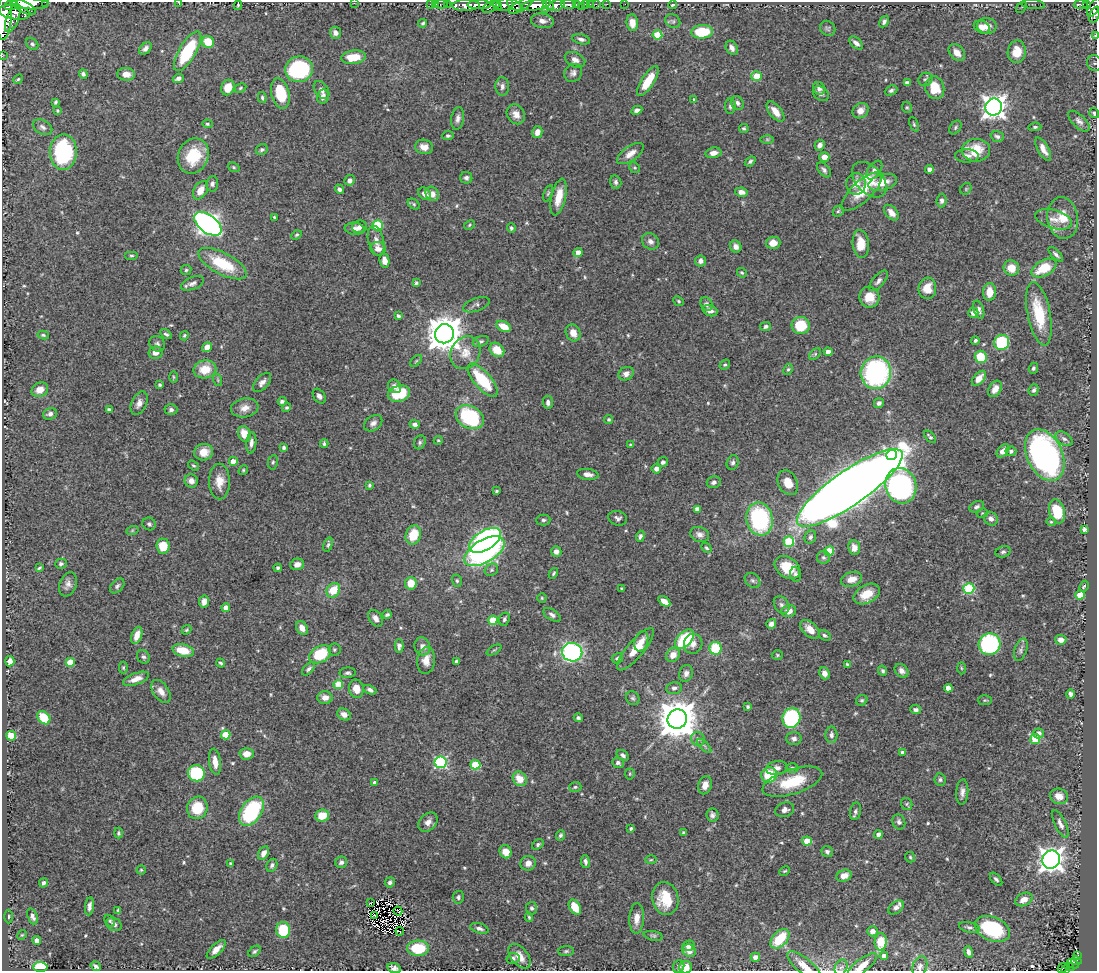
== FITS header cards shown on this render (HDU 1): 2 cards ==
NAXIS1  =                 1095
NAXIS2  =                  969

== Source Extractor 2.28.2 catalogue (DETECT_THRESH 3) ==
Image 1095 x 969 px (HDU 1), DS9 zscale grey, 1 PNG px = 1 image px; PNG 1099 x 973 px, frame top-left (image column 1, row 969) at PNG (2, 2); each listed source drawn as its Kron ellipse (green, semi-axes under 4 px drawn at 4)
Background 0.993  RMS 0.017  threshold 0.0502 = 3 sigma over >= 5 px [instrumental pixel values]
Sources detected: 565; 3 with non-positive FLUX_AUTO (blend fragments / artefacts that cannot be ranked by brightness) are neither listed nor drawn; of the other 562, the 500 brightest by FLUX_AUTO listed and drawn (62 fainter detections omitted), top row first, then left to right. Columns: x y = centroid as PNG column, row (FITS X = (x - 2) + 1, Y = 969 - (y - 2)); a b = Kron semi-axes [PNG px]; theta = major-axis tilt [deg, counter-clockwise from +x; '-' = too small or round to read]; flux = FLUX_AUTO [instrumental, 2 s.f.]
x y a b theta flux
45 2 2 2 - 34
179 3 3 2 - 5.2
354 3 2 2 - 85
30 4 19 5 -2 2800
430 4 2 2 - 10
436 4 2 2 - 13
441 4 6 3 10 29
447 4 3 2 - 29
569 4 7 3 -5 270
576 4 3 3 - 130
586 4 3 3 - 54
590 4 2 2 - 9.7
596 4 2 2 - 12
607 4 2 2 - 8.4
625 4 2 2 - 10
1033 4 12 4 -5 3.6
1081 4 7 3 -1 190
11 5 7 5 17 820
238 5 5 3 - 1.6
466 5 14 5 1 1700
479 5 12 3 1 1200
497 5 5 3 - 170
504 5 9 6 19 700
514 5 8 4 -33 530
522 5 14 5 32 680
534 5 13 5 5 2300
548 5 6 3 -28 600
556 5 8 5 13 1300
673 5 4 3 - 1.6
1087 5 4 4 - 240
581 6 2 2 - 9.5
24 7 13 5 -28 1800
491 7 9 5 25 430
1021 7 6 4 56 2
1094 8 10 5 58 640
545 9 2 2 - 140
15 12 15 7 -10 2300
1095 15 8 4 68 290
4 17 23 7 86 4200
13 18 15 6 69 1100
542 21 11 7 -9 6.1
673 21 8 6 -34 2.7
884 22 6 4 58 3.4
423 23 4 3 - 1.7
632 23 8 5 -83 14
987 26 10 8 -8 7
982 27 8 6 -26 7.1
828 28 8 7 - 2.8
702 32 11 6 4 48
335 33 6 5 - 4.5
657 35 5 4 - 33
1095 36 4 2 - 1.4
581 39 9 5 -12 3.7
208 42 6 6 - 28
856 43 8 5 -43 4.7
32 44 7 5 -45 2.7
732 48 7 5 -60 5.6
145 49 7 5 42 4
188 51 22 8 59 71
1017 52 11 9 80 15
957 53 10 7 -47 8.7
2 56 2 2 - 9
354 57 12 6 6 24
575 60 11 7 -24 6.2
1094 63 8 7 - 3.9
299 69 14 12 15 120
573 73 9 8 - 4.5
83 74 5 4 - 2.9
126 74 9 6 -5 8.8
757 76 5 5 - 27
178 78 5 4 - 4.1
18 79 5 4 - 1.5
925 79 7 6 - 2.8
648 81 17 6 57 22
907 83 4 4 - 5.9
502 86 9 6 -87 4.4
228 88 8 6 67 16
240 88 6 4 29 1.6
819 88 7 5 -45 4.8
935 88 11 9 -75 28
322 90 10 6 -55 5.2
891 90 6 5 - 2.7
280 93 15 9 -76 42
821 94 9 6 -36 3.2
323 97 7 6 - 5.9
262 98 5 4 - 2
694 99 3 3 - 1.3
56 102 4 3 - 1.9
737 103 7 6 - 3.5
730 106 8 5 89 3
907 107 6 4 -68 1.6
994 107 8 8 - 880
637 110 6 4 27 3.7
57 111 3 3 - 1.7
860 111 8 7 - 7.5
775 112 12 6 -52 11
1094 113 5 4 - 2.2
516 114 10 8 -56 8.5
458 118 11 6 81 4.8
1079 121 13 6 -44 4.7
207 124 5 4 - 1.7
914 124 7 4 -66 1.8
43 127 10 6 -28 4.1
955 127 7 5 54 2.3
1035 127 6 4 6 2.2
744 128 4 4 - 1.8
537 132 6 5 - 9.1
448 136 6 4 4 2.2
997 136 7 5 -18 3.1
767 139 6 4 0 1.6
820 145 5 5 - 4.9
424 147 9 7 -11 8.8
1043 149 13 5 -61 8.9
262 150 6 5 - 2.4
976 150 14 11 0 31
63 152 17 13 89 110
713 153 8 5 10 7.1
630 154 15 7 35 9.6
193 156 18 15 65 40
967 156 12 6 -1 5.3
824 157 5 5 - 9.4
750 161 6 4 39 2.3
234 167 6 4 -22 1.6
634 168 6 5 - 1.7
929 169 4 4 - 6.2
824 170 9 5 -50 3.4
874 170 10 6 53 5
466 178 6 6 - 3.5
350 180 5 5 - 5.1
869 180 21 13 -47 21
616 182 7 5 -76 2.8
883 182 15 8 16 18
212 184 8 5 82 3.8
856 184 11 9 87 12
339 189 5 4 - 2.9
966 189 6 5 - 1.6
200 190 10 6 59 13
741 192 6 4 -11 6.1
862 192 26 10 43 27
548 193 8 4 71 1.9
425 194 7 5 -41 7.5
432 194 7 6 - 8.6
559 197 19 7 77 19
942 200 7 5 84 3.5
414 204 7 4 -37 1.8
838 211 6 5 - 1.8
891 213 9 5 -49 8.4
274 217 4 3 - 1.7
1063 218 21 15 -80 23
1054 219 19 9 -16 11
208 224 16 9 -37 590
377 225 5 5 - 71
469 225 6 4 29 1.4
359 227 7 6 - 3.7
511 228 5 4 - 2.1
355 229 10 6 -7 6
297 235 5 4 - 1.9
376 241 15 8 -77 8.1
650 241 9 7 -38 5
773 243 7 6 - 9.2
861 244 14 8 -84 19
736 247 6 5 - 5.8
378 249 7 7 - 7.3
578 252 4 4 - 10
1056 254 9 4 -45 3.1
131 256 7 3 0 1.6
384 260 7 5 -80 8.9
701 261 5 5 - 4.8
223 264 27 10 -28 50
1011 268 8 7 - 16
1044 268 13 7 28 31
186 270 5 5 - 1.7
742 273 5 4 - 1.6
878 281 12 5 49 4.4
192 283 12 6 22 4.9
416 283 3 3 - 1.9
927 288 11 9 83 17
989 292 9 6 88 15
869 297 10 10 - 18
679 301 6 4 -41 1.6
706 304 7 5 -63 3.9
476 305 14 6 20 3.5
979 310 9 5 -73 3.7
710 311 7 5 -20 6.1
973 313 5 5 - 5.2
1039 314 32 11 -78 47
398 316 4 4 - 2.9
801 325 9 8 - 37
504 326 8 5 -27 19
766 326 5 4 - 2.9
573 333 8 7 - 9.3
166 334 6 4 -34 2.5
444 334 10 9 - 2700
43 335 6 4 -10 1.6
184 336 5 4 - 1.6
975 340 4 4 - 2.2
481 341 8 5 20 2.8
1002 342 8 7 - 80
157 344 8 7 - 3.6
207 347 5 4 - 8.7
497 350 8 6 -42 22
828 352 4 4 - 9.1
155 353 7 6 - 7.2
465 353 17 14 58 17
815 354 7 4 46 2.1
981 357 6 6 - 31
416 361 7 4 45 1.9
725 365 5 4 - 1.9
1033 368 5 4 - 2.1
205 369 11 9 10 21
788 369 6 4 61 1.8
876 373 16 15 - 200
626 374 8 6 29 6.5
173 377 6 4 -88 1.3
979 378 9 5 49 12
218 380 6 4 -72 1.5
483 380 20 8 -49 57
262 382 11 6 48 5.7
160 385 4 3 - 1.9
394 386 7 6 - 5.9
995 389 9 6 60 7.4
40 390 8 7 - 11
1034 390 6 5 - 2.3
399 394 11 8 16 43
319 396 8 5 -54 4.6
282 401 4 3 - 2.5
548 402 7 5 -87 4.3
139 403 12 7 65 7
879 403 5 5 - 3.8
245 408 14 9 10 9.4
286 408 5 4 - 1.9
109 410 4 3 - 3.8
171 410 6 5 - 3.1
50 414 7 5 18 4.3
470 417 15 11 -30 110
609 419 4 4 - 1.7
373 423 10 7 37 4.9
415 424 5 4 - 3.9
244 434 8 6 -65 16
930 437 7 4 -45 2.6
1064 439 9 6 -36 3.6
438 440 4 4 - 1.3
420 442 7 5 63 2.5
251 443 11 5 85 4.7
324 444 4 3 - 2
630 445 4 3 - 1.4
284 448 4 4 - 2.2
1003 451 7 5 48 6.9
1011 451 5 5 - 3.4
204 452 9 8 - 14
891 455 5 5 - 200
1045 455 27 17 -65 330
233 461 4 4 - 9.2
273 462 7 5 80 2.1
663 462 5 4 - 2.8
733 463 7 5 69 2.9
193 466 6 4 -36 1.8
656 469 5 5 - 6.9
243 470 5 4 - 1.4
588 474 11 5 -8 5.3
191 481 7 6 - 6.4
219 482 18 10 -89 15
714 482 7 6 - 3.9
788 483 13 9 -62 13
369 485 4 3 - 1.8
901 486 18 15 -74 240
850 488 63 17 35 4000
496 491 3 3 - 1.6
977 507 8 5 25 3.1
697 509 4 4 - 5.7
1057 511 12 8 -74 36
982 513 6 4 19 1.4
618 518 9 7 -20 3.7
759 519 16 13 -79 130
991 519 7 6 - 4.8
543 520 7 5 1 2.4
1051 522 5 4 - 1.4
149 524 7 6 - 2.7
1084 529 4 4 - 3.5
132 531 6 4 20 1.6
700 534 10 7 -19 5.1
413 535 10 7 70 30
640 536 6 4 71 2.7
810 537 7 5 63 3.3
485 540 18 9 33 240
789 541 5 5 - 71
328 545 7 4 73 2.1
163 546 7 6 - 25
706 548 6 3 -43 1.7
854 548 7 6 - 8.2
484 551 22 11 30 250
556 551 5 5 - 4.9
829 551 5 4 - 41
1003 552 8 5 19 2.7
823 557 6 6 - 2.9
61 564 6 5 - 2.7
297 564 7 5 13 7.2
787 567 14 10 -36 29
39 568 4 3 - 1.6
278 568 4 3 - 2.2
491 570 7 5 32 2.5
553 573 6 3 59 1.7
796 574 7 5 -81 3.7
852 579 11 7 16 11
753 580 9 6 -43 3
457 581 6 5 - 2.1
411 583 6 6 - 19
68 584 12 8 69 6
117 586 9 5 46 2.8
1084 586 6 3 63 1.9
621 588 3 3 - 1.5
969 588 5 5 - 84
333 590 8 6 53 24
867 594 14 9 28 21
1080 595 5 4 - 19
542 598 4 4 - 1.4
664 601 7 4 -35 8.8
204 602 6 5 - 6.1
782 605 9 7 -57 4.2
226 608 4 4 - 10
789 611 7 6 - 9.3
387 615 4 3 - 2.3
552 615 9 5 -34 3.8
375 618 9 6 -55 5.6
504 619 7 5 68 2.6
493 620 4 4 - 36
771 624 5 4 - 5
302 628 7 5 -60 9.9
810 629 12 7 -43 12
187 630 5 3 - 1.5
137 635 9 5 71 10
825 635 6 4 -31 2.3
684 639 11 7 46 65
1061 640 6 5 - 7.7
641 641 10 6 73 6.2
693 644 10 9 - 7.9
989 644 11 10 - 150
399 646 7 4 90 3.3
422 646 9 8 - 6
715 648 6 6 - 43
636 649 27 8 50 22
183 650 11 6 -13 24
334 650 6 6 - 2.5
494 650 8 3 30 1.6
1021 650 11 6 72 3.6
572 652 10 9 - 230
320 654 12 8 28 50
673 655 7 6 - 10
777 655 5 4 - 1.5
143 657 7 6 - 3.1
617 658 6 5 - 2.6
426 660 13 9 84 12
10 661 5 4 - 8.8
457 661 3 3 - 3.8
70 662 4 4 - 23
221 663 5 3 - 2
847 664 4 3 - 1.4
123 668 6 4 -89 1.5
961 668 6 4 -88 1.5
308 669 8 4 46 2.6
883 671 5 4 - 2.4
901 671 8 6 -46 5.3
348 673 8 5 3 2.8
686 673 8 6 71 5.2
824 673 6 5 - 7.3
136 679 14 5 20 8.9
338 685 5 4 - 37
674 688 7 6 - 3.6
948 688 4 4 - 10
356 689 9 7 -79 12
370 690 7 4 -25 3.5
161 691 13 7 -55 8.5
1070 694 4 4 - 3.1
325 698 7 6 - 7.1
633 698 7 6 - 2.7
862 700 6 5 - 2
985 700 7 5 3 1.6
748 707 4 4 - 2.2
916 710 5 4 - 4
344 715 7 5 -33 6.7
44 718 7 5 -48 36
578 718 4 4 - 2.7
791 718 10 9 - 120
677 719 10 9 - 3600
1038 733 5 5 - 5.9
226 735 5 4 - 30
831 735 8 6 90 3.6
11 736 5 5 - 38
698 739 7 6 - 3.7
794 739 7 6 - 4.1
1035 739 5 5 - 33
704 746 9 3 -45 2.3
902 752 3 3 - 3.5
247 754 7 6 - 11
623 755 7 4 -35 3.6
215 762 13 6 -82 12
440 762 6 6 - 140
618 763 6 5 - 3.4
475 765 5 4 - 46
777 768 11 7 9 5.7
792 768 6 5 - 2.3
196 773 8 8 - 73
630 774 5 5 - 1.5
769 775 8 7 - 39
520 779 8 6 -50 16
940 780 6 5 - 2.5
792 782 31 12 17 42
375 783 4 3 - 3.4
705 785 9 6 73 8.5
575 787 6 5 - 1.9
962 792 12 6 85 5.8
1059 796 9 7 -23 12
907 804 6 5 - 1.7
197 808 11 10 - 35
785 810 10 7 18 4.9
251 811 16 10 56 100
855 811 9 5 79 3.1
712 815 6 6 - 3.2
322 816 7 6 - 23
428 822 11 8 45 8.1
899 822 8 6 -69 3.9
1060 824 15 5 -64 6
631 828 4 3 - 1.8
119 833 5 4 - 2.1
684 833 4 4 - 3.9
560 835 5 4 - 2.4
878 835 4 4 - 6.2
807 841 5 4 - 25
538 844 6 4 34 2.5
505 852 7 5 -68 12
827 852 6 5 - 3.1
264 853 7 5 59 7
910 857 5 5 - 1.7
651 860 5 3 - 1.3
1051 860 9 8 - 910
341 862 6 5 - 3.8
585 862 6 4 -84 3.4
528 863 7 7 - 6.9
230 864 3 3 - 1.7
272 865 7 5 63 3
141 870 4 4 - 1.3
785 871 5 3 - 1.4
844 876 8 5 20 10
996 879 8 4 -48 2.9
390 882 5 5 - 3
43 883 5 4 - 2.8
458 897 6 5 - 2.5
665 898 16 13 -80 30
1024 899 9 6 26 8.9
370 903 3 2 - 1.7
89 906 9 4 83 5
575 907 8 5 -59 23
896 907 9 5 37 4.7
532 908 6 5 - 2.7
118 910 4 3 - 1.7
398 911 4 2 - 3.1
9 916 7 3 89 1.8
32 916 8 4 -69 3.7
374 916 3 2 - 1.5
529 917 5 4 - 1.4
637 918 15 7 87 10
110 921 6 4 -57 2
114 924 8 6 -31 4.5
969 927 10 5 -11 3.3
479 928 9 5 -15 4
992 929 18 11 -24 73
283 930 8 7 - 49
400 931 4 2 - 3
873 931 5 5 - 6.8
22 935 5 4 - 1.4
653 936 9 4 -11 2.3
780 939 11 7 47 37
37 940 4 4 - 6.9
881 942 8 6 85 30
688 946 6 5 - 6
418 948 11 7 0 45
216 949 12 5 44 8.9
255 951 7 4 38 2.4
566 951 8 5 1 2.2
689 951 7 6 - 7.7
968 952 6 3 -78 3.9
1077 955 4 3 - 26
519 956 14 8 -51 15
884 956 4 4 - 4.5
755 957 5 4 - 6.6
513 958 6 5 - 2.8
1076 961 5 4 - 110
1073 964 6 4 -28 110
96 966 5 3 - 3.2
679 966 6 5 - 2.6
804 966 21 7 -39 12
862 966 18 6 39 12
40 967 7 5 -1 55
686 967 6 6 - 15
841 967 8 6 64 3.8
920 967 10 7 72 4.7
1069 967 5 3 - 82
394 968 7 5 -15 4.5
1063 968 5 3 - 31
1065 970 3 2 - 36
At the frame edge (FLAGS 8, measured only in part): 18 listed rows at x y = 45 2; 179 3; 354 3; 30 4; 1094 8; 1095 15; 4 17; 1095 36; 2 56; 1094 63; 1094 113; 804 966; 862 966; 686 967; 841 967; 920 967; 394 968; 1065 970
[62 fainter detections neither listed nor drawn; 3 non-positive-flux detections neither listed nor drawn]